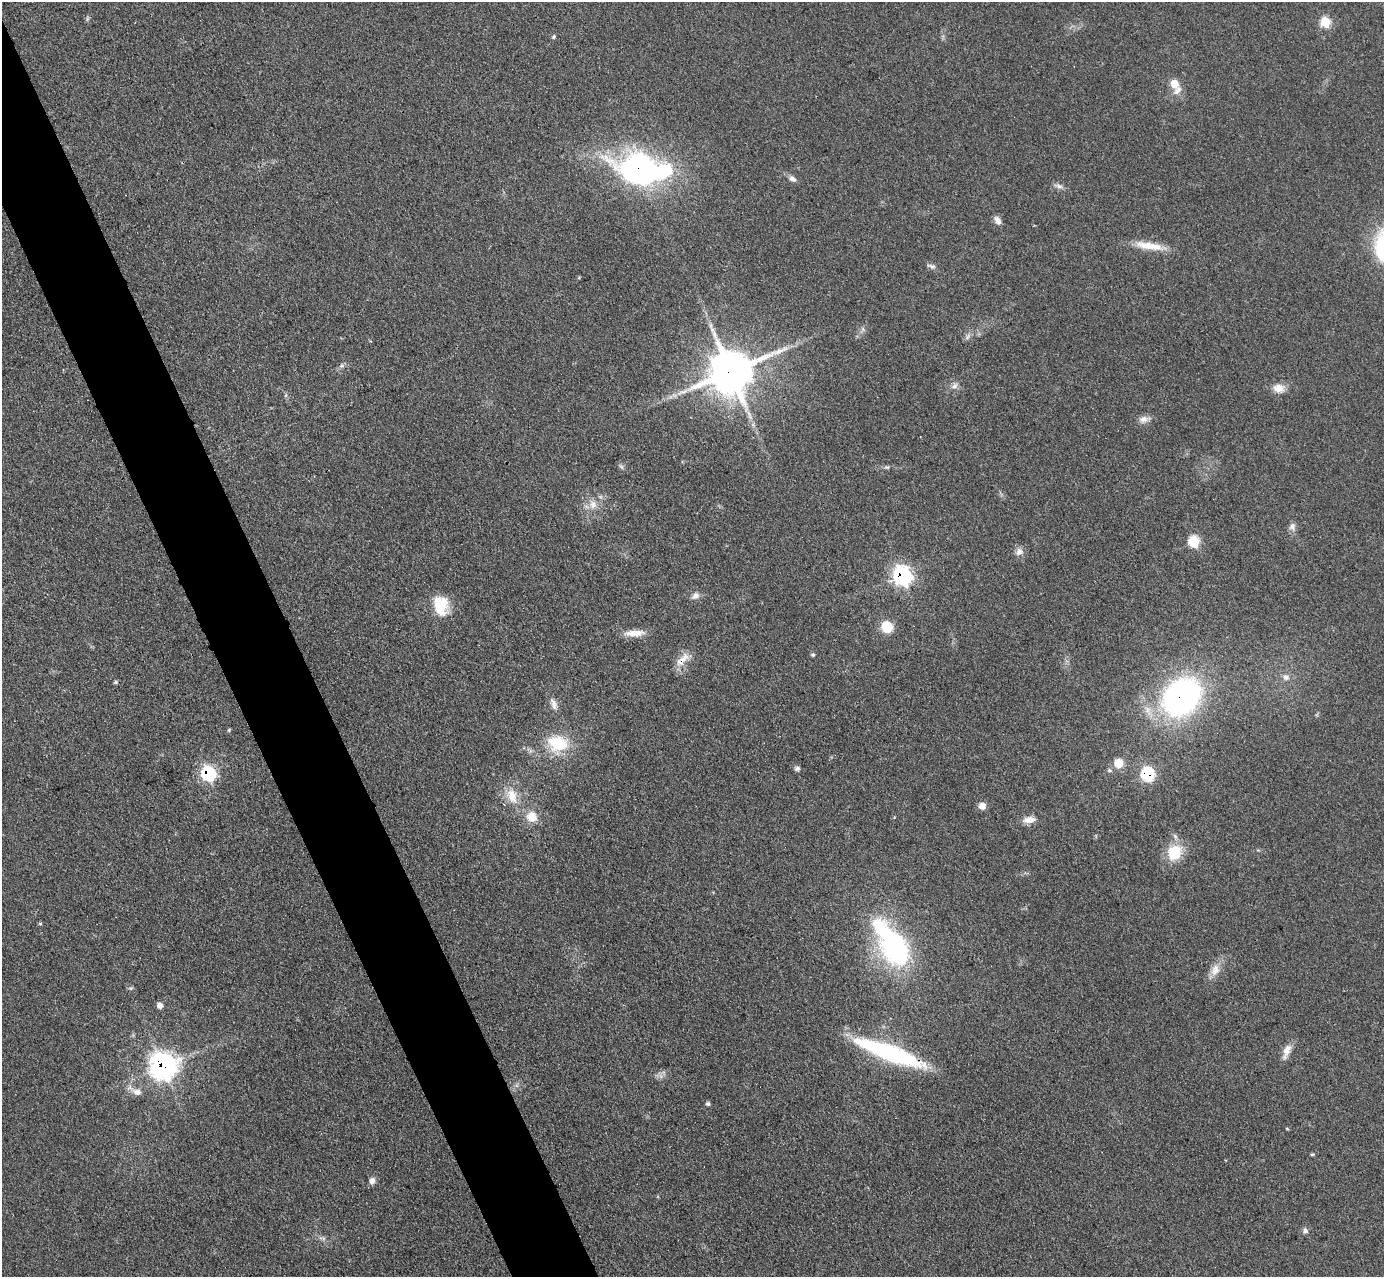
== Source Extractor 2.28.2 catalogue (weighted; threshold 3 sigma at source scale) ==
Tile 11 of 4 x 4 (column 3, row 3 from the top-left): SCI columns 2796-4177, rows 1735-3009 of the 5757 x 5774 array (HDU 1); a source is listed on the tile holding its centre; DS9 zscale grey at full resolution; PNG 1386 x 1279 px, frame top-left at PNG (2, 2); no overlay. Shown black and unused: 6% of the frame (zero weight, under 3 of 4 exposures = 3% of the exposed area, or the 3 px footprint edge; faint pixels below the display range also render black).
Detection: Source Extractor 2.28.2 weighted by HDU 2 'WHT'; one run over the whole footprint, this tile lists its part. Background 0.155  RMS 0.008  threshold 0.0359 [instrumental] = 3 sigma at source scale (4.5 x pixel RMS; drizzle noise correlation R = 1.50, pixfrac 1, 0.05/0.05 arcsec/px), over >= 5 px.
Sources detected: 61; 1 inside a brighter object's white glare — not listed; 1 inside a brighter listed object's ellipse — not listed separately; the other 59 listed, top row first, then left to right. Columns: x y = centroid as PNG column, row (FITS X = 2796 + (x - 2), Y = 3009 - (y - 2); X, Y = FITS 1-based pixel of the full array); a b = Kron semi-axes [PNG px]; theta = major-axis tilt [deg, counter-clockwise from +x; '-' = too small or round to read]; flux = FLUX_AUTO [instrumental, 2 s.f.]
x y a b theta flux
1325 22 6 6 - 34
553 37 5 5 - 1.4
1174 83 11 9 -66 9
640 169 42 24 -10 280
792 179 9 6 -37 3.6
1059 186 13 5 -16 3.2
997 220 11 7 -57 4.3
1149 246 41 9 -9 16
932 266 10 7 -26 2.6
579 277 5 3 - 0.76
863 329 7 4 -71 1.5
968 336 10 4 61 2.2
342 366 7 4 0 1.7
731 372 14 13 - 3100
955 386 9 7 59 3.5
1279 388 16 11 -8 8.1
1144 419 15 8 9 5.3
621 466 9 4 -48 1.7
887 467 8 4 -8 1.6
593 504 13 10 -61 7.1
1292 527 11 9 -81 3.7
1194 542 7 6 - 44
1019 552 10 9 - 4.4
902 576 9 8 - 240
695 596 12 8 38 4.1
441 606 23 17 -80 25
887 627 11 11 - 18
634 633 26 8 3 10
813 655 5 5 - 1.3
682 659 26 10 46 10
1286 677 9 9 - 4.2
116 682 6 4 -90 1.2
1182 697 34 26 47 260
554 704 17 7 -75 5.3
229 730 5 5 - 0.97
558 744 21 17 -13 38
1118 763 10 9 - 11
797 768 7 6 - 2
208 774 8 7 - 110
1147 774 8 7 - 78
512 796 24 14 -69 16
982 806 7 6 - 8.2
532 817 13 12 - 12
1029 820 15 8 9 7.1
1175 852 21 18 60 22
40 924 5 3 - 0.89
896 948 48 28 -65 130
1215 970 17 12 68 8.9
131 988 6 4 17 1.1
159 1005 6 6 - 4.5
1287 1051 19 8 68 7.8
889 1053 72 14 -21 110
163 1066 11 10 - 580
137 1092 12 9 -13 6.5
708 1104 5 4 - 1.6
1287 1129 5 3 - 0.73
1312 1154 5 4 - 0.99
372 1181 9 7 72 3.8
1305 1231 7 7 - 2.5
Overlapping masked pixels (flux is a lower limit): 9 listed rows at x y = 640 169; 731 372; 902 576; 682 659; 1182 697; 208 774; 1147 774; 889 1053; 163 1066